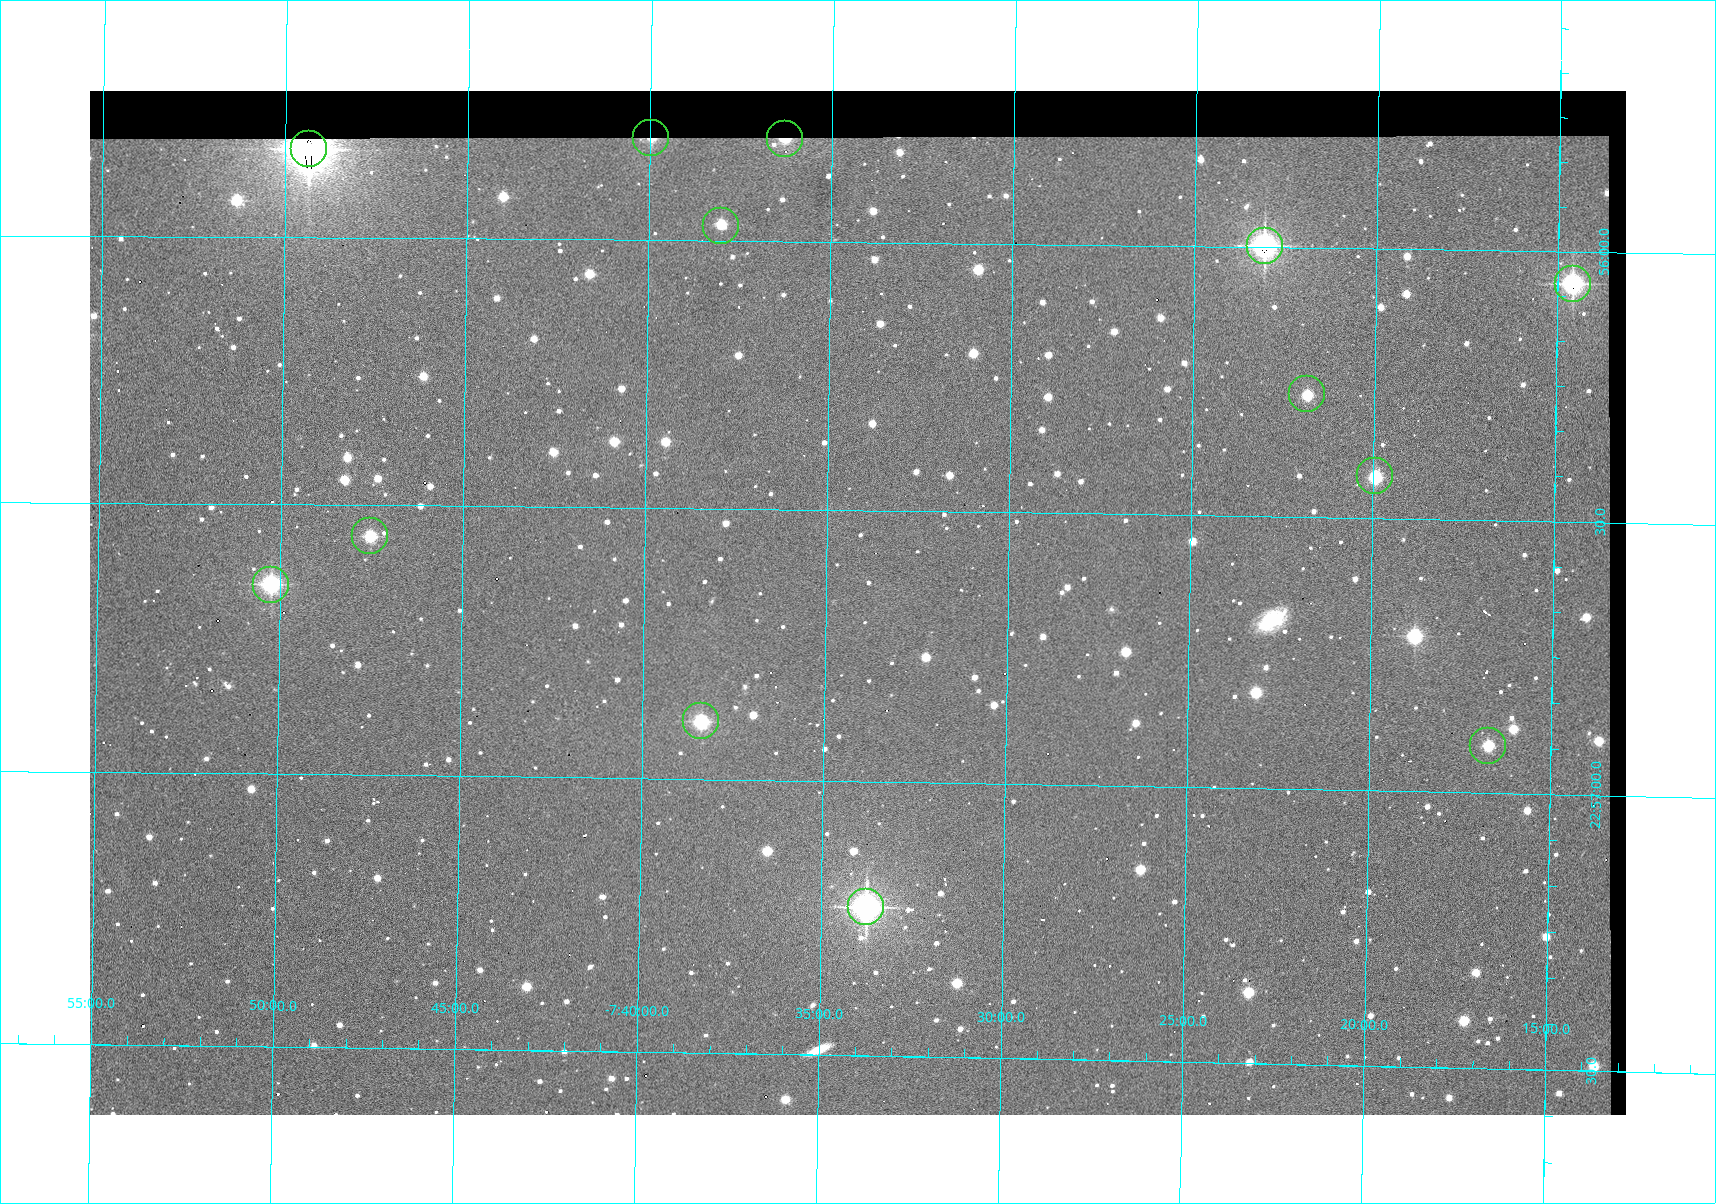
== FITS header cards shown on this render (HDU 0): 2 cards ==
NAXIS1  =                 1536 /fastest changing axis
NAXIS2  =                 1024 /next to fastest changing axis

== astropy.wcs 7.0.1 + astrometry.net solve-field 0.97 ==
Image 1536 x 1024 px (HDU 0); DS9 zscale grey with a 90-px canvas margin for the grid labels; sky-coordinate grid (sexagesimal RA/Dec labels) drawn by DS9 from the SOLVED WCS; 13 Tycho-2 reference stars matched to detected sources circled (green)
Header WCS: none
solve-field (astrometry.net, Tycho-2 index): SOLVED blind (the file carries no WCS)
Solved WCS: RA---TAN-SIP/DEC--TAN-SIP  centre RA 22:56:40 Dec -07:34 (344.17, -7.57 deg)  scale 1.65 arcsec/px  FOV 42.2' x 28.1'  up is -91 deg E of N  parity flipped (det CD > 0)
(file carries no celestial WCS; the grid is the blind solution)
Tycho-2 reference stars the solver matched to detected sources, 13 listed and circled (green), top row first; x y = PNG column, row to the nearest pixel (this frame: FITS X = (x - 90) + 1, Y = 1024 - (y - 91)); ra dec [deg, ICRS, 3 dp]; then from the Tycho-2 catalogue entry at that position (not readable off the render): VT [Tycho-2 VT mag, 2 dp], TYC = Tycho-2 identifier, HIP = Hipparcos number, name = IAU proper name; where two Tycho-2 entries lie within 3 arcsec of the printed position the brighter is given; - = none
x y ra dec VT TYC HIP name
651 138 343.952 -7.666 11.47 5813-94-1 - -
785 139 343.952 -7.605 11.45 5813-60-1 - -
309 149 343.958 -7.823 8.08 5813-175-1 113231 -
721 226 343.993 -7.634 12.58 5813-64-1 - -
1265 246 343.999 -7.385 9.60 5241-730-1 - -
1573 284 344.015 -7.243 10.16 5241-846-1 - -
1307 394 344.068 -7.364 12.32 5241-801-1 - -
1375 476 344.106 -7.332 11.78 5241-786-1 - -
370 536 344.140 -7.792 11.90 5813-158-1 - -
271 585 344.162 -7.837 10.55 5813-181-1 - -
701 721 344.223 -7.639 11.18 5813-80-1 - -
1488 746 344.229 -7.279 12.18 5241-862-1 - -
866 907 344.307 -7.563 9.30 5813-35-1 - -